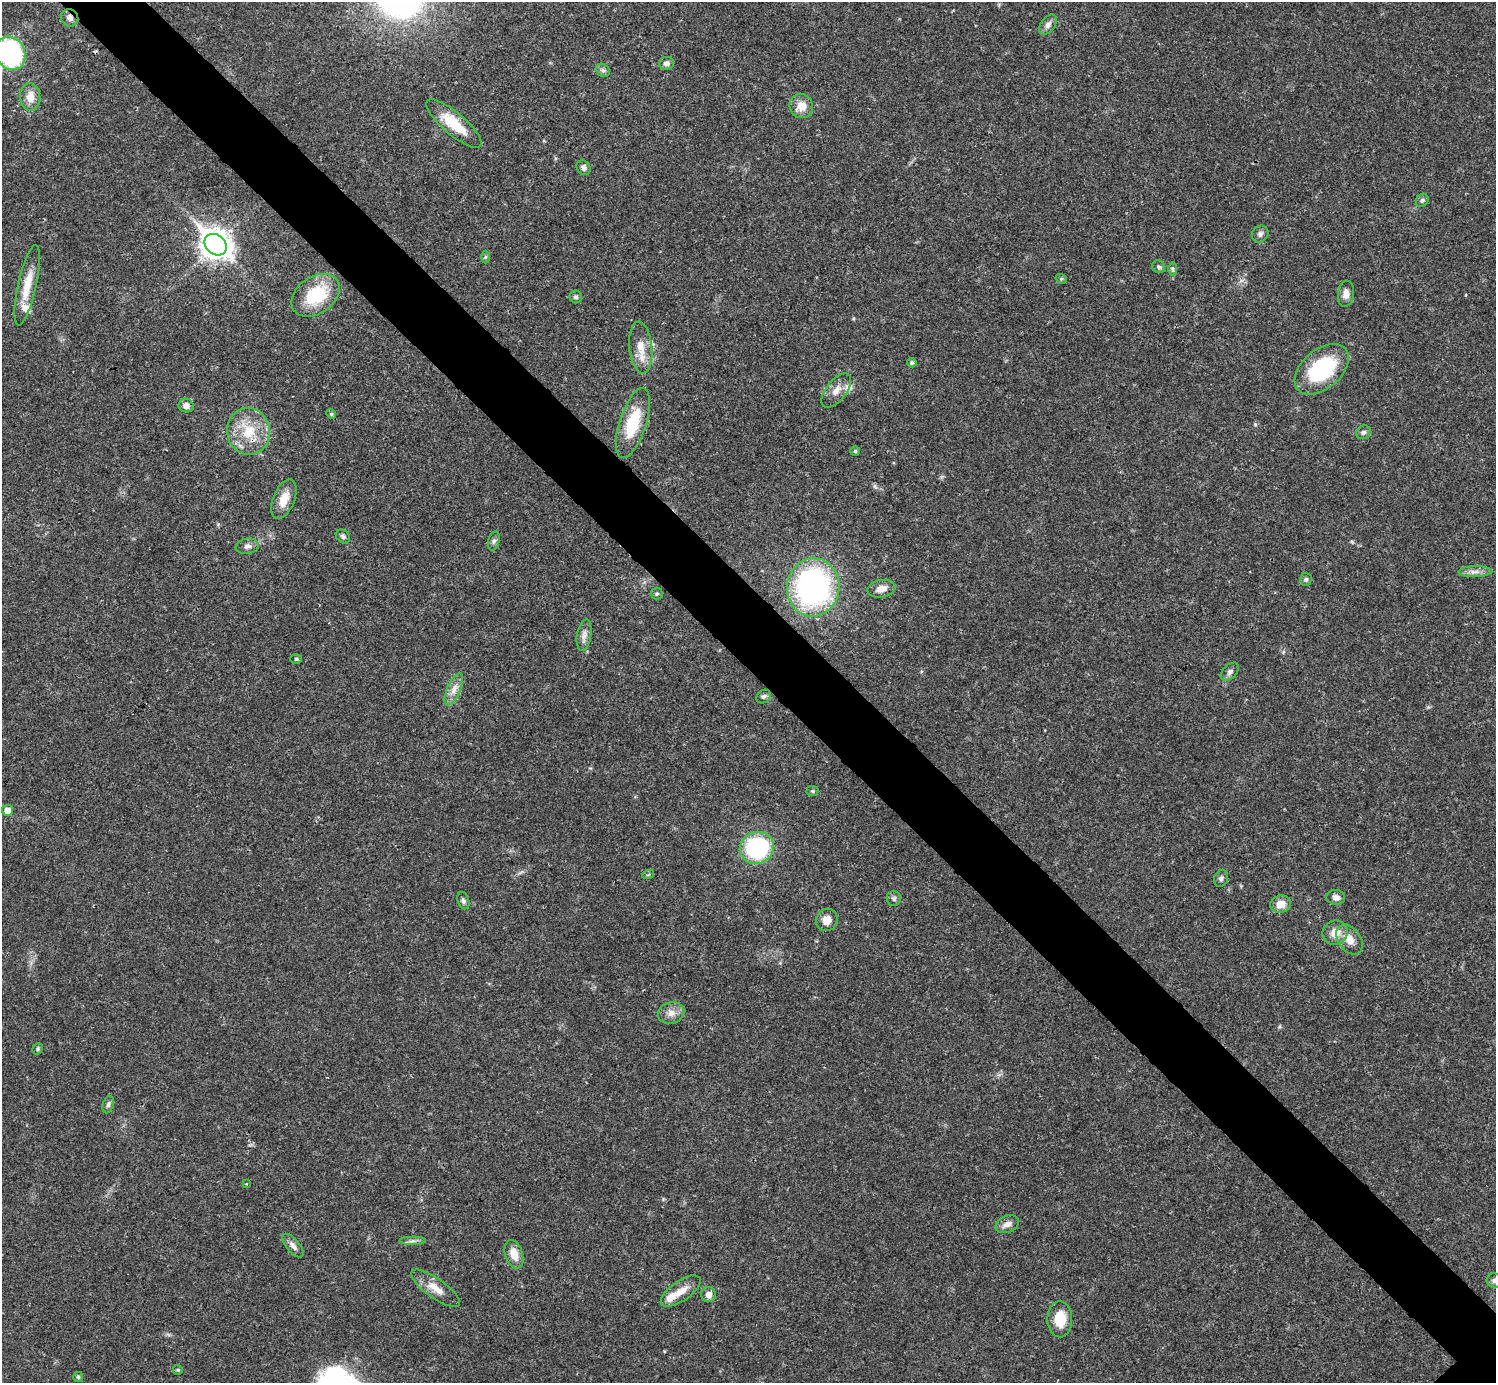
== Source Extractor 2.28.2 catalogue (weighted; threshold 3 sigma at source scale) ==
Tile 11 of 4 x 4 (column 3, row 3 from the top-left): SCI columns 2990-4483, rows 1539-2919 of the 5981 x 5981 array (HDU 1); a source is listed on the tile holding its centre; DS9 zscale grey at full resolution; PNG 1498 x 1385 px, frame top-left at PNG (2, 2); each listed source drawn as its Kron ellipse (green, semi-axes under 4 px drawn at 4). Shown black and unused: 6% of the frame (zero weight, under 3 of 4 exposures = <1% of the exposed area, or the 3 px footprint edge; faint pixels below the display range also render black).
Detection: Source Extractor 2.28.2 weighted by HDU 2 'WHT'; one run over the whole footprint, this tile lists its part. Background 0.021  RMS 0.0022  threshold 0.01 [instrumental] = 3 sigma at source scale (4.5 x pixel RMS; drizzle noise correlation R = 1.50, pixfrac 1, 0.05/0.05 arcsec/px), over >= 5 px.
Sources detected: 75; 1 cosmic-ray / hot-pixel residue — neither listed nor drawn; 3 inside a brighter listed object's ellipse — not listed separately; the other 71 listed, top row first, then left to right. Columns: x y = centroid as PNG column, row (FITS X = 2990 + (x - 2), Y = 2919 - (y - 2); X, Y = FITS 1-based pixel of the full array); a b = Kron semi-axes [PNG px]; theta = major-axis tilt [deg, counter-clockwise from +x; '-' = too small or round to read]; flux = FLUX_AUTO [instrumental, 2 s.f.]
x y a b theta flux
70 18 9 8 - 1.1
1048 25 11 7 53 1
10 53 17 14 -66 37
667 63 7 6 - 0.84
603 70 7 6 - 0.63
30 97 14 10 -85 2.3
801 106 12 11 - 2.7
454 123 35 11 -40 7.2
583 168 8 6 -50 0.83
1422 200 7 6 - 0.5
1260 234 9 8 - 0.87
216 245 12 9 -43 280
485 257 6 4 88 0.32
1159 267 7 6 - 0.56
1173 269 7 4 -90 0.43
1061 279 6 4 -19 0.32
27 285 41 9 77 4.8
1346 294 13 8 82 1.6
316 295 26 18 35 11
576 297 6 6 - 0.56
641 348 26 11 -84 3.8
912 363 4 4 - 0.48
1322 369 31 19 40 18
836 391 20 10 51 2.3
186 406 7 6 - 1.2
331 414 5 4 - 0.33
633 423 36 13 72 9.3
248 431 23 21 -80 7.9
1363 432 7 6 - 0.66
855 451 4 4 - 0.33
284 499 21 11 68 3.4
343 536 8 6 -41 0.56
494 541 9 5 76 0.63
247 546 11 7 9 1.1
1475 572 16 5 1 1.3
1306 579 6 5 - 0.44
813 587 29 26 83 57
881 589 14 8 12 2
657 594 6 6 - 0.39
584 635 16 7 81 1.3
296 659 6 5 - 0.32
1230 672 11 6 46 0.8
454 689 17 7 66 1.9
763 696 8 6 41 0.53
812 791 6 5 - 0.37
7 810 5 5 - 2.4
757 848 17 15 26 25
648 875 6 3 19 0.27
1221 878 9 7 65 0.7
1336 898 9 7 -4 1.2
894 899 7 7 - 0.63
463 901 9 6 -73 0.59
1280 904 10 8 12 2.4
827 920 11 10 - 2.3
1335 932 13 12 - 2.9
1349 939 16 11 -54 2.8
671 1013 13 10 15 1.8
38 1049 6 5 - 0.36
108 1104 9 5 72 0.6
246 1184 3 2 - 0.19
1007 1224 12 8 23 1.4
413 1241 13 4 0 0.81
293 1246 14 6 -49 1.3
514 1254 15 8 -72 3
1494 1280 7 7 - 0.65
435 1288 29 9 -36 3.2
681 1291 23 10 35 3
708 1295 7 7 - 1.4
1060 1319 18 12 -89 5.3
178 1370 5 4 - 0.26
78 1377 5 5 - 0.3
Overlapping masked pixels (flux is a lower limit): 2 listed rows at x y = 70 18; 248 431
Isophote crosses this tile's border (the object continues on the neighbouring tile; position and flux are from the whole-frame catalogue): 2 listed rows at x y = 10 53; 1494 1280